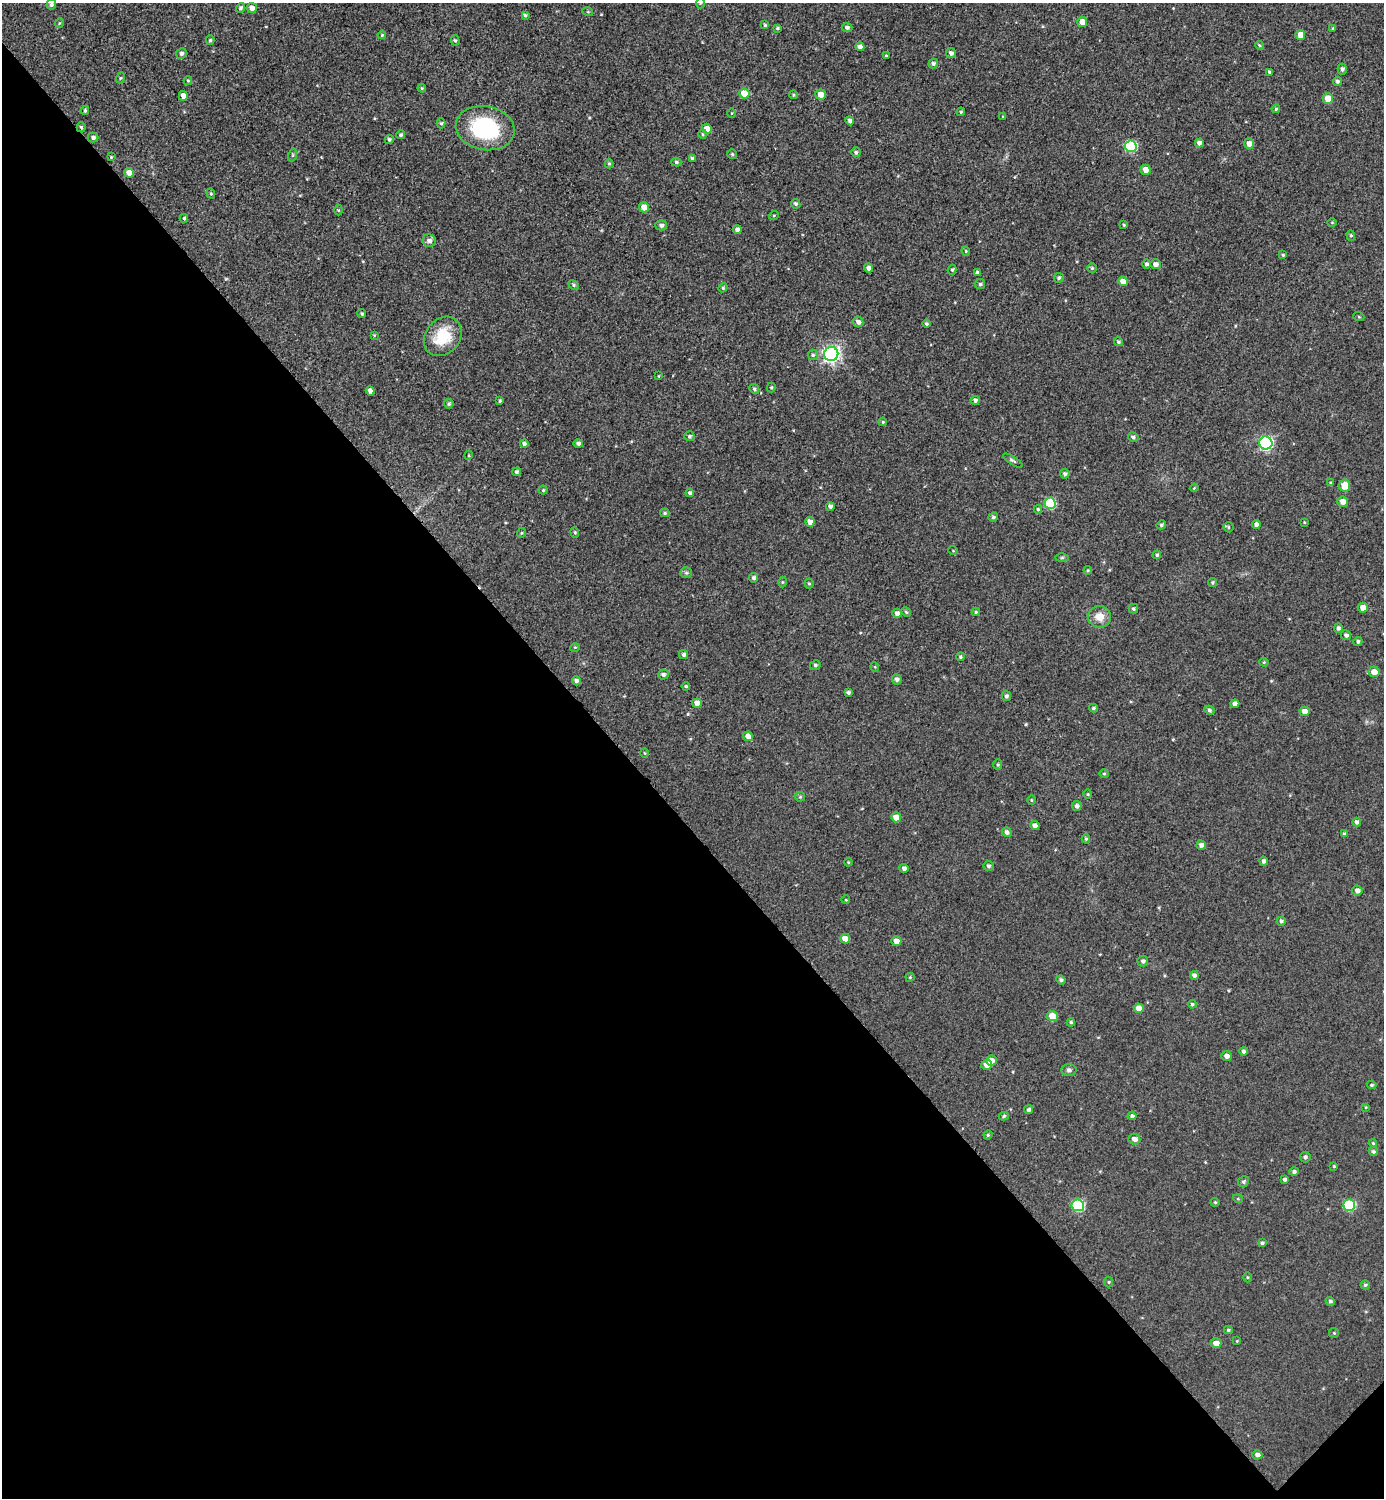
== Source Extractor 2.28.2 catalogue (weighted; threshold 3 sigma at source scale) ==
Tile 14 of 4 x 4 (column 2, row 4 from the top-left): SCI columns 1690-3071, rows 12-1507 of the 5997 x 5997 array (HDU 1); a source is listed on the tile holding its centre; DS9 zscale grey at full resolution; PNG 1386 x 1500 px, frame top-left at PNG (2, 3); each listed source drawn as its Kron ellipse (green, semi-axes under 4 px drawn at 4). Shown black and unused: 45% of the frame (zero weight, under 2 of 3 exposures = <1% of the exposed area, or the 3 px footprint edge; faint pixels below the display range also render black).
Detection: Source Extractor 2.28.2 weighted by HDU 2 'WHT'; one run over the whole footprint, this tile lists its part. Background 0.0372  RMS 0.018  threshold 0.0792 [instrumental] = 3 sigma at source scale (4.5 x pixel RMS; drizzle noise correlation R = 1.50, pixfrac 1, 0.05/0.05 arcsec/px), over >= 5 px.
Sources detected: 229; all 229 listed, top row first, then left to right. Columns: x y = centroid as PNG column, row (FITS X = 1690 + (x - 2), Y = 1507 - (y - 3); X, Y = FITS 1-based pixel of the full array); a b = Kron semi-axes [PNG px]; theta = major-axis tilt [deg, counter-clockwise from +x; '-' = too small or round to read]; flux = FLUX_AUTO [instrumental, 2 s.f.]
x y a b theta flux
700 3 5 3 - 1.6
51 5 5 4 - 4.1
241 8 5 4 - 3.5
252 8 5 5 - 9.3
588 12 5 3 - 1.5
525 15 4 3 - 3
1082 22 5 5 - 15
59 23 4 3 - 1.6
765 25 4 4 - 2
847 27 5 4 - 4.8
777 28 4 4 - 2.6
1333 28 4 3 - 2.2
382 35 4 3 - 1.7
1300 35 5 5 - 17
210 40 5 4 - 2.4
455 40 5 4 - 2.6
1259 45 4 3 - 1.9
860 47 4 4 - 6.7
181 53 5 5 - 4.2
951 53 5 5 - 5.8
886 55 3 3 - 1.7
933 63 5 4 - 4.1
1342 69 5 4 - 4.4
1270 72 3 3 - 2.7
120 78 5 3 - 1.9
188 81 4 4 - 1.9
1337 81 4 4 - 3.7
422 88 4 4 - 1.9
744 94 5 5 - 34
820 94 5 5 - 13
793 95 4 4 - 2.3
183 96 5 4 - 13
1328 99 5 5 - 22
1276 109 4 3 - 2.1
85 110 4 3 - 2.5
961 112 4 3 - 2.1
732 113 5 3 - 1.6
1003 117 3 3 - 1.6
850 121 4 4 - 5.8
441 123 5 4 - 2.6
81 127 5 4 - 2.9
485 128 30 22 -10 140
707 129 5 5 - 13
703 134 5 4 - 2
401 135 4 4 - 3.1
93 138 5 5 - 4
389 139 4 4 - 3.2
1199 143 4 4 - 6.4
1249 144 5 5 - 9.9
1130 146 6 6 - 150
856 152 5 4 - 3.2
732 154 5 4 - 2.4
293 155 6 4 71 2.1
111 157 4 4 - 1.7
692 158 4 4 - 3.3
676 162 5 4 - 3
609 164 4 4 - 2.5
1146 170 5 5 - 13
129 173 5 4 - 12
211 193 5 4 - 2.4
796 204 5 4 - 3.3
644 207 5 5 - 15
338 210 5 3 - 1.8
774 215 5 3 - 1.5
184 218 4 3 - 2.4
1332 222 5 3 - 1.4
661 225 6 5 - 5.2
1124 225 3 3 - 2.3
737 229 4 4 - 5.6
1351 235 5 4 - 2.5
429 241 7 6 - 6.8
966 251 4 4 - 1.9
1283 255 4 4 - 1.9
1146 264 4 4 - 3.9
1155 264 5 5 - 7.3
868 268 4 4 - 6.1
1092 268 5 5 - 2.8
952 270 5 4 - 2.8
977 273 4 3 - 5
1059 278 5 5 - 3.2
1123 281 5 4 - 16
980 284 5 5 - 3.2
574 285 5 4 - 2.6
723 288 5 4 - 2.1
362 314 4 4 - 3
1359 317 5 3 - 1.5
858 322 5 5 - 6.5
926 324 4 4 - 3
374 335 4 2 - 1.2
443 336 21 17 51 60
1118 342 4 4 - 3
831 354 7 7 - 520
813 355 5 5 - 2.7
658 376 4 2 - 1.2
771 387 5 4 - 2.1
754 389 5 4 - 3.2
370 391 4 4 - 7.2
975 400 4 4 - 4.2
500 401 3 3 - 2.5
449 404 5 4 - 3.2
883 422 4 3 - 1.9
689 436 5 5 - 3.6
1133 437 5 4 - 4.4
1266 443 6 6 - 270
524 444 4 4 - 6.7
578 444 4 4 - 4.8
469 455 5 3 - 1.6
1013 461 11 3 -32 3.4
517 472 4 4 - 3.7
1065 474 5 4 - 3.7
1331 483 4 3 - 3.3
1345 486 6 5 - 25
1194 488 4 3 - 1.6
543 490 4 4 - 2.2
690 493 4 4 - 3.6
1343 502 5 5 - 12
1050 503 5 5 - 89
830 506 4 4 - 4.1
1038 509 4 4 - 2.5
665 513 5 4 - 2.7
993 517 5 4 - 3.2
810 522 5 4 - 9.2
1304 522 3 2 - 1.5
1161 525 5 4 - 2.9
1256 525 4 4 - 5.8
1228 527 5 5 - 2.4
575 532 5 4 - 2.4
521 533 5 3 - 1.6
953 550 4 3 - 1.2
1157 555 4 4 - 3
1062 558 6 4 1 2.3
1088 570 4 3 - 1.7
686 573 6 5 - 2.9
754 578 4 4 - 4.1
782 582 5 3 - 1.8
1213 582 4 4 - 2.3
809 583 5 4 - 2.3
1363 608 5 5 - 14
1133 609 5 4 - 2.9
906 612 5 4 - 2.4
976 612 4 4 - 2.5
897 613 4 4 - 6.7
1099 617 11 10 - 20
1338 628 4 4 - 4.8
1346 635 5 5 - 5.2
1358 642 4 4 - 3.8
575 647 5 3 - 1.5
683 655 4 4 - 3.6
960 657 4 4 - 2.8
1264 662 4 4 - 2.1
815 665 5 5 - 3.2
875 667 5 3 - 1.3
1374 672 5 5 - 12
663 674 5 5 - 4.4
897 679 5 5 - 5.3
576 681 4 4 - 4.7
686 686 4 4 - 2.3
848 692 4 3 - 3.4
1006 696 5 4 - 4.1
697 703 5 4 - 12
1235 704 4 4 - 8.1
1094 708 4 3 - 2.6
1209 710 5 4 - 3.3
1305 711 5 4 - 14
748 736 5 4 - 12
644 753 5 3 - 1.5
998 764 5 4 - 2.5
1104 774 4 4 - 1.9
1088 794 5 3 - 1.6
800 797 5 4 - 2.2
1031 800 5 3 - 1.6
1077 806 5 4 - 4.9
896 817 5 5 - 16
1357 822 4 4 - 4.7
1035 826 4 4 - 7.7
1007 832 5 4 - 5.7
1344 834 4 4 - 3
1086 839 4 4 - 2.4
1201 845 4 4 - 6.7
1264 861 4 4 - 4.6
848 862 4 3 - 1.6
988 866 5 5 - 3.4
904 868 4 4 - 5.2
1357 891 5 5 - 6.7
846 900 4 3 - 1.4
1281 921 4 4 - 3.2
845 939 5 4 - 15
896 941 5 4 - 11
1143 961 5 5 - 5
1194 975 4 4 - 5.3
910 977 4 4 - 2.1
1061 980 4 4 - 3.7
1192 1004 4 4 - 2.8
1139 1008 5 4 - 15
1052 1016 5 5 - 22
1071 1022 4 3 - 2.6
1244 1051 4 4 - 4.3
1227 1056 5 5 - 6.4
991 1061 5 5 - 9.8
986 1065 5 5 - 14
1069 1070 8 6 2 4.3
1372 1085 5 3 - 2.4
1366 1107 4 3 - 1.4
1029 1110 4 4 - 3.9
1004 1116 5 4 - 2.6
1132 1116 4 4 - 4.1
988 1135 4 4 - 2
1134 1139 6 5 - 7.1
1373 1143 4 3 - 1.8
1373 1151 5 4 - 3.3
1305 1157 5 5 - 4.1
1334 1166 3 3 - 1.8
1294 1172 5 4 - 4.2
1285 1180 4 4 - 4
1243 1182 5 5 - 3.5
1238 1199 5 3 - 1.7
1215 1202 4 4 - 2
1078 1205 6 6 - 140
1349 1205 6 5 - 120
1262 1243 4 4 - 2.8
1247 1277 5 3 - 1.7
1109 1282 5 3 - 1.9
1365 1285 4 4 - 2.6
1330 1301 5 4 - 3.3
1228 1330 4 3 - 2.3
1334 1333 5 5 - 1.9
1237 1341 4 4 - 1.5
1216 1343 5 4 - 12
1257 1455 5 4 - 5.2
Overlapping masked pixels (flux is a lower limit): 1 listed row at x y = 81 127
Isophote crosses this tile's border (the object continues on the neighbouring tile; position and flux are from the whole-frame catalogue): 1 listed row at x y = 700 3